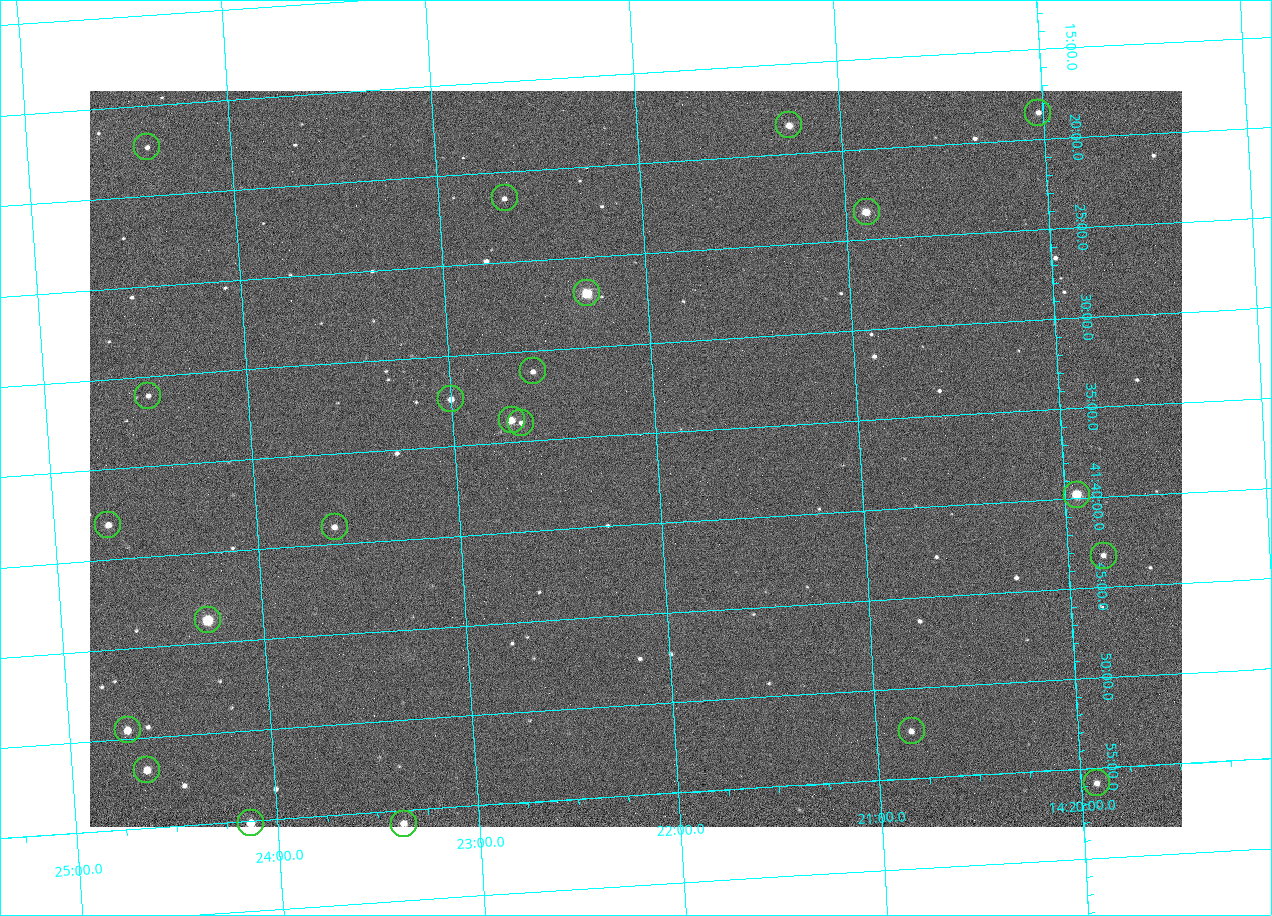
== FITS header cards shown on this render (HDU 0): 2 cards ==
NAXIS1  =                 1092 /fastest changing axis
NAXIS2  =                  736 /next to fastest changing axis

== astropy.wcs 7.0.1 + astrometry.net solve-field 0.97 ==
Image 1092 x 736 px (HDU 0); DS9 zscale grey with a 90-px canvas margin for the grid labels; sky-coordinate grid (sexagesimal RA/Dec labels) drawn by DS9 from the SOLVED WCS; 22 Tycho-2 reference stars matched to detected sources circled (green)
Header WCS: none
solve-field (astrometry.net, Tycho-2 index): SOLVED blind (the file carries no WCS)
Solved WCS: RA---TAN-SIP/DEC--TAN-SIP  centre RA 14:22:07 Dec +41:36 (215.53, +41.61 deg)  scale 3.33 arcsec/px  FOV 60.6' x 40.8'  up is -176 deg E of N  parity flipped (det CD > 0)
(file carries no celestial WCS; the grid is the blind solution)
Tycho-2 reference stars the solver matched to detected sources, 22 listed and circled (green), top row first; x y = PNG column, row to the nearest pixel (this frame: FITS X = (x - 90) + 1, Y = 736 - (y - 91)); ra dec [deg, ICRS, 3 dp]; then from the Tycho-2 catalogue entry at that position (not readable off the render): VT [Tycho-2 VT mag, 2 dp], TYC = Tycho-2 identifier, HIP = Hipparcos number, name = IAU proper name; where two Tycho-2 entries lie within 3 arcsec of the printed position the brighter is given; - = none
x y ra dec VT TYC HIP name
1038 113 215.006 +41.309 11.67 3038-298-1 - -
789 125 215.313 +41.307 10.54 3038-302-1 - -
147 147 216.103 +41.289 12.07 3038-286-1 - -
505 198 215.668 +41.358 11.71 3038-531-1 - -
867 212 215.224 +41.391 9.78 3038-588-1 - -
587 293 215.574 +41.451 8.73 3038-566-1 70240 -
533 371 215.647 +41.519 11.59 3038-488-1 - -
148 396 216.123 +41.518 12.02 3038-258-1 - -
451 399 215.750 +41.540 11.12 3038-479-1 - -
512 420 215.677 +41.563 10.23 3038-459-1 - -
521 423 215.666 +41.567 11.76 3038-461-1 - -
1077 495 214.985 +41.663 9.23 3038-464-1 - -
108 525 216.183 +41.635 11.01 3038-413-1 - -
335 527 215.904 +41.651 11.40 3038-603-1 - -
1104 556 214.956 +41.721 12.00 3038-491-1 - -
208 620 216.068 +41.729 8.81 3038-334-1 70409 -
128 730 216.177 +41.826 10.45 3038-108-1 - -
912 731 215.206 +41.873 11.51 3038-538-1 - -
147 770 216.156 +41.863 10.20 3038-555-1 - -
1097 783 214.980 +41.931 11.35 3038-237-1 - -
251 823 216.033 +41.919 10.06 3038-204-1 - -
404 824 215.843 +41.929 10.70 3038-161-1 - -